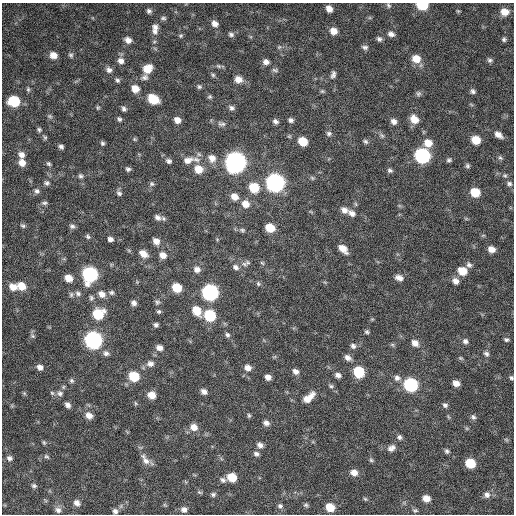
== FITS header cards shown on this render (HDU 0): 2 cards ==
NAXIS1  =                  512 / Axis length
NAXIS2  =                  512 / Axis length

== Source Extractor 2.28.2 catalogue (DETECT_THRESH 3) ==
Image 512 x 512 px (HDU 0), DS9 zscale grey, 1 PNG px = 1 image px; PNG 516 x 516 px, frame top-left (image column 1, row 512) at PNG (2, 3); no overlay
Background 368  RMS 20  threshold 59.2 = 3 sigma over >= 5 px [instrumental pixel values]
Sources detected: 205; all 205 listed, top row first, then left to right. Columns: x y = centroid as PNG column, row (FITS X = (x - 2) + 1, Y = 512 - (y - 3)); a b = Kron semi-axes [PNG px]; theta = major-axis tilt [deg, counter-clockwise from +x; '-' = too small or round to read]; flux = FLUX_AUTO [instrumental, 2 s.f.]
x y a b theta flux
388 5 7 5 -53 2600
422 5 8 5 -6 59000
329 9 6 5 - 8900
149 11 5 5 - 3400
458 11 5 4 - 1500
504 12 8 7 - 14000
163 18 7 4 -1 2400
215 24 8 6 -43 7700
155 27 8 8 - 5900
155 31 9 8 - 5800
333 31 8 7 - 12000
231 34 8 6 -5 3700
391 34 8 6 -23 5600
181 36 6 5 - 2000
379 39 7 6 - 3500
504 39 6 5 - 2600
128 40 8 6 -37 7200
279 47 7 4 44 2200
365 47 9 6 -9 3700
53 55 7 6 - 11000
71 55 7 6 - 2800
416 59 9 8 - 18000
490 60 6 5 - 3000
121 61 8 8 - 7000
266 62 7 6 - 6300
218 66 8 5 -26 2700
147 69 9 8 - 21000
109 70 8 7 - 5400
275 70 9 5 -15 3000
333 74 9 5 72 4400
213 75 5 5 - 2200
145 77 10 7 17 4700
238 79 8 7 - 11000
117 80 6 6 - 2900
199 87 6 6 - 2600
28 89 6 5 - 2100
135 89 8 7 - 15000
322 91 6 5 - 2100
473 91 6 5 - 3300
418 94 7 6 - 3000
210 97 6 5 - 2100
153 99 9 7 -33 38000
14 101 8 7 - 61000
98 108 6 4 89 1800
231 108 8 6 -33 4000
124 109 6 5 - 3500
50 116 7 5 -21 2400
119 119 6 5 - 2700
414 119 10 8 -52 16000
177 120 7 6 - 8300
291 120 6 5 - 4000
275 121 6 5 - 4200
394 121 7 6 - 6100
222 124 13 6 -12 5300
39 130 6 6 - 2400
329 133 8 6 -15 3700
382 135 7 6 - 3000
498 135 8 5 -36 8000
45 137 7 5 -50 2300
134 139 5 5 - 1600
476 140 7 6 - 23000
303 141 8 7 - 25000
365 141 7 5 -33 2900
102 143 5 4 - 2500
428 143 9 8 - 15000
61 147 5 4 - 3500
21 155 8 7 - 7400
422 156 9 8 - 240000
212 158 10 9 - 10000
500 158 7 5 -40 2500
188 160 15 9 13 12000
196 160 11 7 -31 6700
449 160 6 5 - 2700
169 161 7 6 - 3800
235 162 9 9 - 900000
22 163 8 7 - 11000
49 164 6 5 - 2500
467 166 6 6 - 2700
128 169 6 5 - 3000
198 169 9 8 - 18000
390 170 7 6 - 3200
505 175 7 6 - 2700
81 176 6 6 - 3000
312 178 7 5 -45 2200
47 183 7 6 - 3400
275 183 9 8 - 500000
152 184 7 6 - 2600
509 184 6 5 - 3100
254 188 9 8 - 36000
37 191 7 6 - 3700
475 192 8 7 - 32000
119 193 8 6 -49 3300
234 197 8 7 - 12000
44 203 9 5 1 2900
245 204 9 8 - 12000
344 210 9 7 -30 7700
352 213 9 7 -36 6900
157 217 9 7 -30 5500
23 226 6 5 - 2400
72 226 8 7 - 3600
270 228 7 6 - 28000
242 230 8 6 -20 3000
88 237 7 6 - 2700
110 239 6 5 - 4500
156 241 7 6 - 8200
343 249 10 6 -43 13000
491 249 7 6 - 10000
143 254 9 6 -36 11000
163 255 7 6 - 9500
261 263 3 3 - 5500
244 264 11 6 -15 4900
469 265 8 7 - 4100
236 267 9 6 -36 5200
197 269 8 7 - 6800
462 271 8 7 - 22000
90 274 9 8 - 240000
69 278 7 6 - 15000
399 278 9 6 -21 6900
455 281 8 6 -43 6900
258 284 7 5 -49 2500
21 286 8 7 - 19000
13 287 8 7 - 13000
177 288 7 6 - 31000
111 292 7 6 - 3200
210 292 9 8 - 320000
78 293 8 7 - 4200
102 294 9 8 - 9200
71 295 8 6 89 2900
91 298 7 6 - 2800
157 302 7 6 - 2700
134 303 6 6 - 4700
159 311 5 5 - 2200
197 311 10 8 -59 20000
98 314 9 8 - 44000
210 315 8 7 - 74000
156 325 5 5 - 3200
367 332 6 5 - 2400
227 335 7 6 - 3400
32 336 7 5 -22 2300
93 340 9 8 - 430000
506 340 7 5 -10 2900
465 341 7 6 - 4300
415 343 9 7 -40 8000
353 346 8 7 - 4100
159 348 7 6 - 7100
106 353 8 6 -25 4500
486 354 8 7 - 4100
348 357 8 6 -37 6300
461 358 7 5 -20 2000
150 364 9 7 1 6400
40 367 7 6 - 6000
248 368 8 7 - 7700
296 371 7 6 - 5700
359 372 8 7 - 53000
338 375 6 5 - 5000
134 376 8 7 - 42000
268 377 6 5 - 7000
397 378 8 7 - 5300
511 378 6 5 - 2500
71 380 6 6 - 2700
456 383 6 5 - 8700
411 385 8 7 - 160000
331 386 7 5 -11 2400
204 392 7 6 - 5800
24 393 5 4 - 1800
52 393 6 5 - 2400
60 393 9 8 - 4900
152 395 7 6 - 15000
308 398 15 7 42 15000
135 403 6 3 -71 1600
68 405 7 5 -53 5200
445 405 7 6 - 3200
89 415 8 7 - 9200
249 415 5 4 - 2000
473 417 7 5 -50 3100
266 423 7 6 - 5200
194 427 9 8 - 11000
399 437 6 6 - 3300
44 442 6 4 -69 1900
260 445 7 6 - 5500
391 448 11 8 30 6500
447 451 6 5 - 2800
256 454 7 5 -26 3800
46 456 8 5 -27 2400
9 458 7 7 - 4200
145 460 17 8 -58 9900
371 460 5 5 - 2200
470 463 7 6 - 39000
354 473 8 7 - 9500
232 477 7 6 - 27000
223 480 8 6 -32 4000
34 486 6 5 - 2600
200 492 7 4 -19 2000
213 494 6 5 - 2800
487 495 8 8 - 6100
426 498 7 6 - 12000
365 499 6 4 -43 1800
77 503 7 6 - 6200
306 505 6 6 - 2400
280 506 7 6 - 3400
330 507 7 6 - 25000
184 509 7 6 - 5800
58 510 8 7 - 5000
415 510 7 5 0 2500
115 511 7 6 - 4100
At the frame edge (FLAGS 8, measured only in part): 2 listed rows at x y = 422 5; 511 378